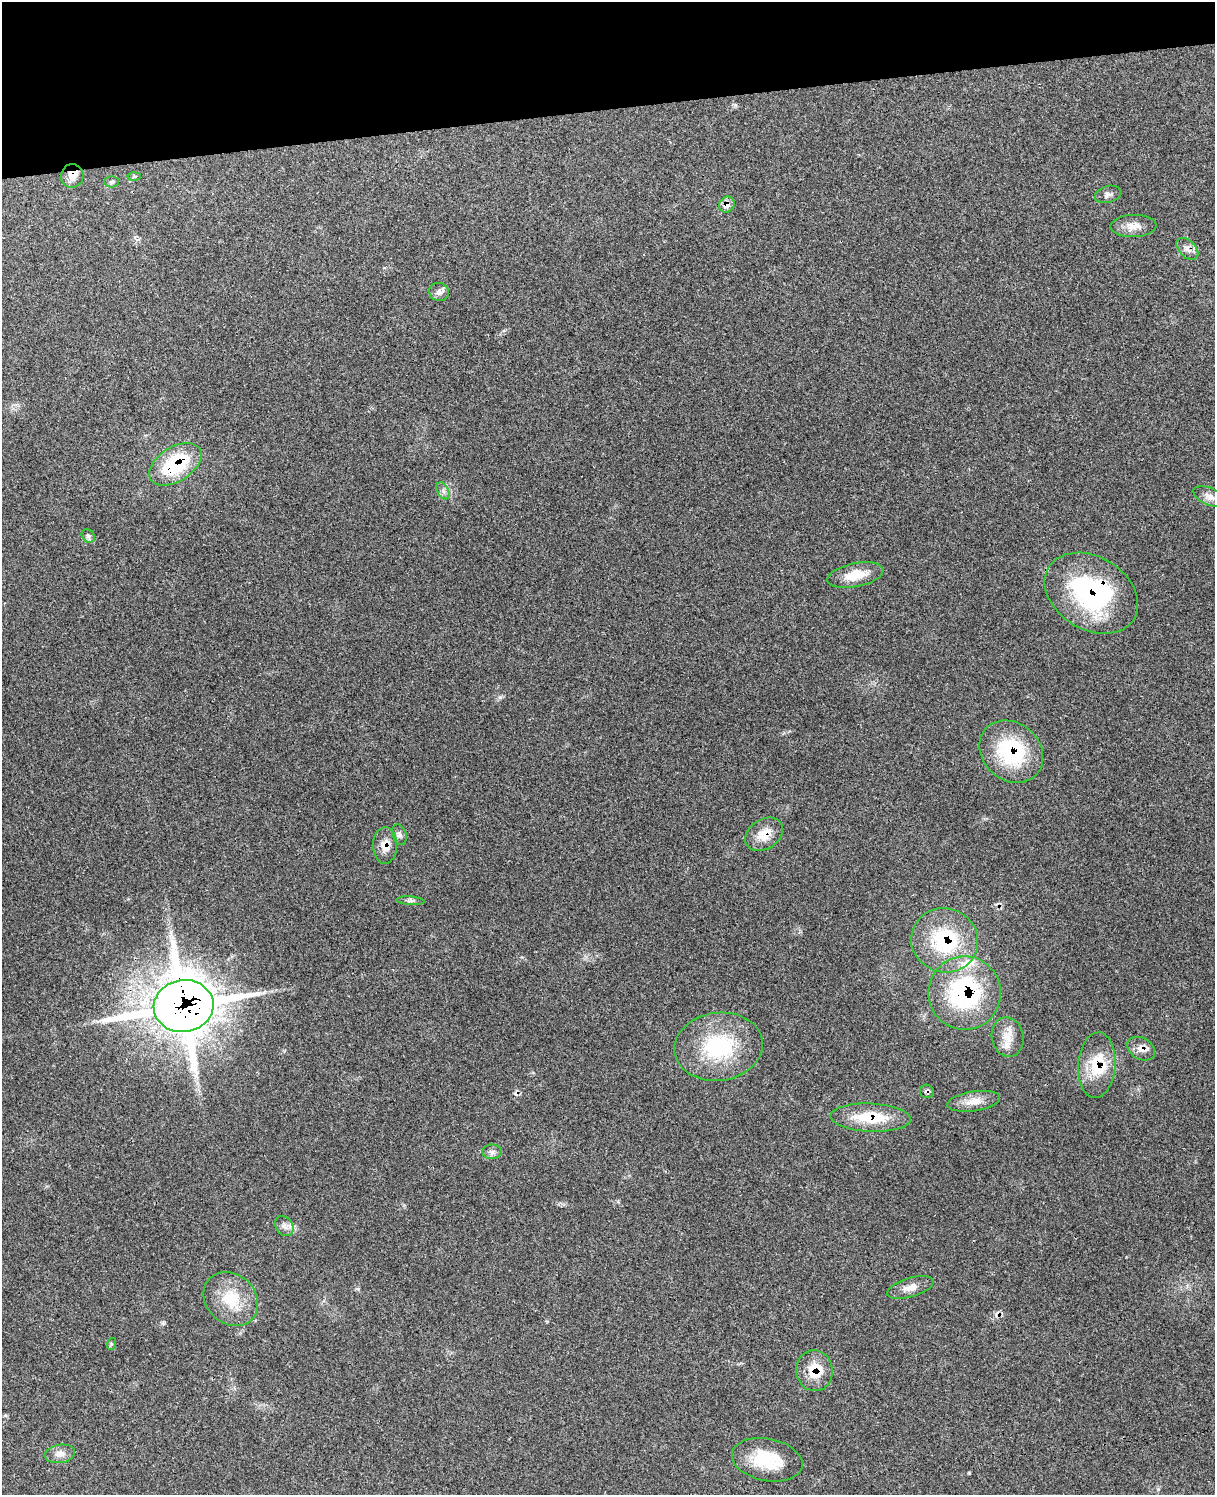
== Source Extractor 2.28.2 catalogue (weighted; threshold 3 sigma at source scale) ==
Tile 3 of 4 x 3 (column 3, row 1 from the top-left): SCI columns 2538-3750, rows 3157-4649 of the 5082 x 4924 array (HDU 1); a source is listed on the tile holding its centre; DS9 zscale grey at full resolution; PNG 1217 x 1497 px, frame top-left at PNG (2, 2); each listed source drawn as its Kron ellipse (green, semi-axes under 4 px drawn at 4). Shown black and unused: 7% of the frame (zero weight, under 3 of 4 exposures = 6% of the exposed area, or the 3 px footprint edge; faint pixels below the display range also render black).
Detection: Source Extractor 2.28.2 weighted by HDU 2 'WHT'; one run over the whole footprint, this tile lists its part. Background 0.234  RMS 0.0086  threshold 0.0388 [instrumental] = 3 sigma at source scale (4.5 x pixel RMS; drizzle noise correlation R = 1.50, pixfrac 1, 0.05/0.05 arcsec/px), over >= 5 px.
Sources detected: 40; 1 cosmic-ray / hot-pixel residue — neither listed nor drawn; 2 inside a brighter listed object's ellipse — not listed separately; the other 37 listed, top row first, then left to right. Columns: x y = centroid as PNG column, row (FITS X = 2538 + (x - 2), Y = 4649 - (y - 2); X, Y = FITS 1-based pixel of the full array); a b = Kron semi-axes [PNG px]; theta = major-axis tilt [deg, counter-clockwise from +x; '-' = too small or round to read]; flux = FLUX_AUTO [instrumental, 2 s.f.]
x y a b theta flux
72 176 12 11 - 7.8
134 176 6 4 1 1.2
112 182 7 5 0 1.8
1108 194 13 8 15 3.6
727 205 8 7 - 6.2
1133 226 23 11 2 9.1
1187 249 13 8 -45 4.7
439 292 10 9 - 4
175 464 29 17 32 63
443 491 9 5 -65 2.9
1209 497 17 8 -24 5.5
88 536 7 6 - 2.2
855 575 28 12 11 17
1091 593 50 36 -31 120
1011 752 34 28 -41 71
764 834 20 14 34 14
399 835 10 7 -74 3.1
385 845 18 12 89 10
410 901 14 3 -4 2.3
945 940 34 32 -20 71
965 993 37 36 - 110
184 1006 30 26 9 3000
1008 1037 20 15 -78 13
719 1047 44 34 7 71
1141 1049 15 10 -31 6.8
1097 1065 33 18 86 31
927 1091 7 6 - 2
974 1101 26 10 9 11
871 1118 40 14 -3 34
492 1152 9 7 0 3
284 1226 11 8 -53 4.3
910 1287 24 9 16 8.4
231 1299 29 24 -42 29
111 1344 6 4 73 1
814 1371 20 18 -83 21
60 1454 15 9 10 6.2
767 1460 36 21 -11 35
Overlapping masked pixels (flux is a lower limit): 16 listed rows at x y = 72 176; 727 205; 1187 249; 175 464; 1091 593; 1011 752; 764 834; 385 845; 945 940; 965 993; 184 1006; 1141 1049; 1097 1065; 927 1091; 871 1118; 814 1371
Unlisted compact peaks at least as high as the median listed source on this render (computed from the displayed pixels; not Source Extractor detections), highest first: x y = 500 697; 969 1473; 163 1323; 735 105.